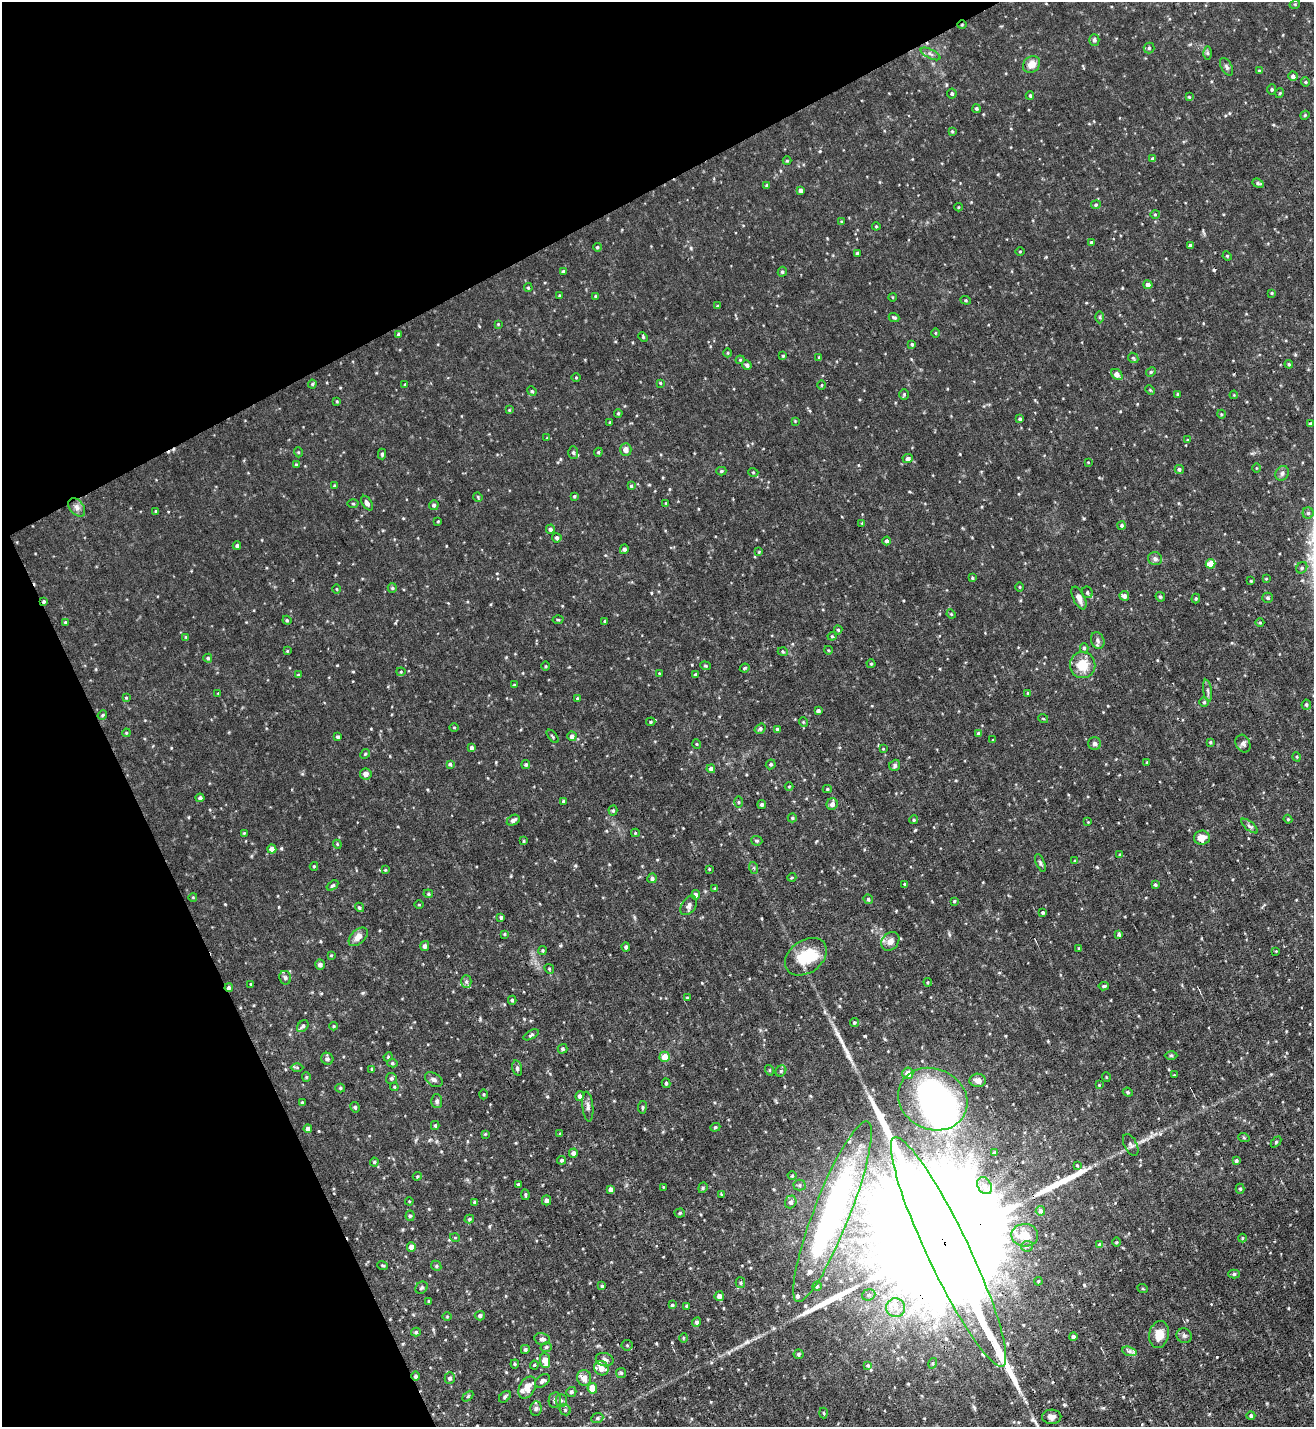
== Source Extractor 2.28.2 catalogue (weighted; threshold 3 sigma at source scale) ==
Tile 5 of 4 x 4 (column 1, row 2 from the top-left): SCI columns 151-1462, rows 2851-4275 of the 5686 x 5700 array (HDU 1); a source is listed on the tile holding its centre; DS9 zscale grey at full resolution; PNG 1316 x 1429 px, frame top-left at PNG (2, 2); each listed source drawn as its Kron ellipse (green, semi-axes under 4 px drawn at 4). Shown black and unused: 25% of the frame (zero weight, under 6 of 12 exposures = <1% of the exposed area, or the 3 px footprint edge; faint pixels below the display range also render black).
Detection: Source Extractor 2.28.2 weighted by HDU 2 'WHT'; one run over the whole footprint, this tile lists its part. Background 0.028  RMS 0.004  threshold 0.0166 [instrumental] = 3 sigma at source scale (4.09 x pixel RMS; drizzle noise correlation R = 1.36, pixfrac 0.8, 0.05/0.05 arcsec/px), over >= 5 px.
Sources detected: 399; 1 inside a brighter object's white glare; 1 cosmic-ray / hot-pixel residue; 2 long thin detections or spike segments (spike, bleed or trail) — neither listed nor drawn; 8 inside a brighter listed object's ellipse — not listed separately; the other 387 listed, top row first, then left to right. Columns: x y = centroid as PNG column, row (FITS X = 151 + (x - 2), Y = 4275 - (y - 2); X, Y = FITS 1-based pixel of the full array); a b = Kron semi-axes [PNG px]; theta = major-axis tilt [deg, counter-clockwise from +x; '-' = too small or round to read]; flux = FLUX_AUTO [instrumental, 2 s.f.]
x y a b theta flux
1295 4 5 3 - 0.35
962 25 5 3 - 0.36
1094 40 5 5 - 0.93
1149 48 5 5 - 0.58
1207 53 6 4 -89 0.58
930 54 11 4 -27 1
1032 64 9 7 40 3.4
1227 67 10 5 -61 0.93
1259 71 3 2 - 0.45
1293 76 5 4 - 1.3
1305 82 4 4 - 0.43
1272 90 5 4 - 0.52
952 93 5 5 - 0.75
1280 93 5 3 - 0.35
1030 96 4 3 - 0.54
1189 97 4 4 - 0.39
976 108 4 4 - 0.56
1305 115 5 3 - 0.39
952 131 4 3 - 0.4
1153 159 4 3 - 0.79
787 161 4 4 - 0.38
1258 183 6 4 -22 0.63
767 185 4 3 - 0.56
801 190 4 4 - 1.3
1096 205 5 4 - 0.52
958 207 4 3 - 0.32
1155 214 4 4 - 0.4
842 222 4 3 - 0.45
876 226 4 4 - 0.36
1091 243 4 3 - 0.95
1190 246 4 3 - 1
597 247 4 3 - 0.5
1020 251 4 3 - 0.32
858 253 4 4 - 0.94
1227 256 5 4 - 0.37
563 271 4 4 - 0.61
782 272 5 4 - 0.54
1148 285 4 4 - 1.6
528 288 4 3 - 0.44
1272 293 3 3 - 0.37
560 295 4 2 - 0.34
595 296 4 3 - 0.31
892 297 4 3 - 0.27
966 300 5 4 - 0.49
718 306 3 3 - 0.4
894 317 5 3 - 0.66
1100 317 6 4 -89 0.53
498 324 4 3 - 0.32
935 333 4 3 - 0.3
398 334 4 4 - 0.58
643 337 5 3 - 0.4
912 344 4 3 - 0.59
728 353 4 3 - 0.34
783 356 4 3 - 0.41
819 357 4 3 - 0.39
1133 358 6 4 -43 0.5
740 360 4 4 - 0.4
1289 364 4 3 - 0.4
747 365 5 4 - 0.99
1151 372 5 4 - 0.46
1117 374 6 4 -43 2.9
576 377 5 3 - 0.3
660 383 3 3 - 0.3
312 384 4 4 - 0.46
405 384 4 3 - 0.32
822 385 5 3 - 0.38
1150 390 5 3 - 0.38
532 391 5 4 - 0.44
904 394 5 4 - 0.48
1178 394 4 3 - 0.44
1234 395 4 3 - 0.31
337 401 4 3 - 0.33
509 410 4 4 - 0.32
618 413 4 3 - 0.51
1221 414 4 3 - 0.3
1020 419 4 4 - 0.66
795 421 4 3 - 0.31
610 422 3 3 - 0.4
1310 424 3 3 - 0.56
547 438 3 3 - 0.29
1187 440 4 2 - 0.24
626 450 6 5 - 1.9
298 452 5 3 - 0.34
598 452 4 4 - 0.49
573 453 6 5 - 0.75
382 454 5 4 - 0.73
908 458 5 4 - 1.3
1088 462 3 2 - 0.24
296 465 4 3 - 0.43
1256 468 4 3 - 0.3
1179 469 4 4 - 0.7
721 471 5 4 - 0.56
753 472 5 3 - 0.33
1282 473 8 6 58 1.1
334 486 4 3 - 0.37
631 486 4 4 - 0.49
574 496 4 3 - 0.46
478 497 5 3 - 0.41
367 503 8 4 -57 1
666 503 4 3 - 0.39
353 504 5 3 - 0.41
434 505 5 4 - 0.81
77 507 10 7 -50 1.7
156 511 3 3 - 0.53
1308 513 5 5 - 0.72
438 521 4 2 - 0.3
862 523 4 4 - 0.32
1122 525 4 4 - 0.59
550 529 5 4 - 0.87
557 538 5 4 - 1.2
887 541 4 4 - 0.94
237 546 4 4 - 0.73
624 549 5 4 - 0.86
759 552 4 3 - 0.32
1155 559 7 6 - 1.1
1210 564 5 4 - 5.8
1302 568 6 5 - 0.75
972 578 4 4 - 0.45
1266 579 3 2 - 0.29
1251 581 3 3 - 0.38
1020 587 4 3 - 0.34
392 588 5 4 - 0.45
337 589 5 3 - 0.34
1087 592 6 5 - 0.78
1124 596 5 5 - 1.4
1160 597 5 4 - 0.6
1079 598 12 5 -64 2.1
1196 598 5 4 - 0.46
1268 598 5 5 - 0.61
44 601 4 3 - 0.59
951 614 5 4 - 0.36
287 620 4 4 - 0.47
558 620 5 3 - 0.37
605 621 4 4 - 0.47
65 622 4 3 - 0.34
1260 622 4 3 - 0.35
838 630 4 4 - 0.52
832 636 4 4 - 0.4
186 637 4 3 - 0.34
1098 641 8 6 -69 1.1
1084 648 5 4 - 0.61
828 650 4 3 - 0.26
287 651 4 4 - 0.33
783 652 5 3 - 0.39
208 658 4 4 - 0.58
871 664 4 4 - 0.42
1083 665 13 12 - 7.2
546 666 4 3 - 0.34
705 666 5 4 - 0.47
745 668 5 3 - 0.41
401 672 4 4 - 0.39
659 673 4 2 - 0.23
695 674 4 3 - 0.48
298 675 3 3 - 0.44
514 685 3 3 - 0.39
1208 691 11 4 -81 0.86
218 693 4 3 - 0.27
1028 693 4 3 - 0.38
126 698 4 4 - 0.33
577 698 4 3 - 0.41
1204 702 4 4 - 0.49
1306 705 5 4 - 0.75
818 711 4 3 - 0.98
102 715 5 4 - 0.43
1043 718 5 3 - 0.32
651 722 5 4 - 0.43
803 722 5 3 - 0.31
454 727 4 3 - 0.31
760 729 6 4 34 0.69
777 729 4 4 - 0.72
126 733 4 3 - 0.35
979 733 4 3 - 0.57
552 736 8 3 -51 0.45
572 736 5 4 - 1.8
337 737 3 3 - 0.66
993 740 3 3 - 0.3
1210 742 4 4 - 0.41
697 744 5 3 - 0.3
1095 744 6 6 - 1.1
1243 744 9 7 -64 1.2
471 748 4 4 - 1
883 749 4 2 - 0.25
365 754 5 4 - 0.48
1297 757 5 3 - 0.38
1147 762 4 3 - 0.32
450 764 4 4 - 0.59
771 764 5 4 - 0.72
526 765 4 4 - 0.65
895 765 6 5 - 0.84
711 769 4 4 - 1.5
366 774 6 5 - 1.7
789 786 4 3 - 0.32
827 789 4 4 - 0.49
200 798 4 4 - 0.99
563 801 3 3 - 0.46
739 802 5 3 - 0.37
762 804 4 4 - 0.87
832 804 6 5 - 1.8
613 810 5 4 - 0.58
792 818 4 4 - 0.54
1288 819 4 4 - 0.4
513 820 7 5 30 1.4
914 820 4 4 - 0.49
1088 822 3 3 - 0.24
1250 826 10 3 -40 0.72
244 833 3 3 - 0.31
635 833 4 4 - 0.35
1202 838 8 7 - 3.4
524 841 4 3 - 0.36
757 841 5 5 - 0.54
337 844 4 3 - 0.36
272 849 4 4 - 2.5
1120 855 4 4 - 0.47
1075 861 4 4 - 0.38
1040 863 9 4 -67 0.74
314 866 4 4 - 0.35
754 868 6 4 -71 0.5
709 869 3 3 - 0.31
385 870 3 3 - 0.38
792 877 4 3 - 0.34
652 878 5 4 - 1
905 884 4 3 - 0.69
1155 885 4 3 - 0.52
332 886 6 4 35 0.58
715 888 4 4 - 0.41
428 894 5 4 - 0.5
696 895 4 4 - 1.5
193 897 4 3 - 0.29
868 899 5 4 - 0.6
954 901 3 3 - 0.41
419 905 4 3 - 0.28
689 905 11 7 56 1.4
359 907 5 4 - 0.59
1043 912 3 3 - 0.54
501 917 4 3 - 0.68
504 934 3 3 - 0.38
1119 935 4 4 - 0.83
358 937 11 7 42 2.4
890 941 10 8 49 2.5
425 946 5 4 - 1.1
626 947 4 4 - 0.92
1079 948 4 3 - 0.39
542 950 4 4 - 0.47
1276 951 3 2 - 0.24
331 955 3 3 - 0.33
806 957 23 16 36 13
320 965 5 5 - 1.4
549 969 5 4 - 0.43
285 978 7 6 - 0.83
466 981 6 5 - 0.92
928 982 4 4 - 0.4
251 984 3 3 - 0.31
1104 986 5 4 - 0.76
229 988 4 4 - 0.83
687 998 4 4 - 0.34
512 1000 4 3 - 0.61
854 1023 5 4 - 0.61
303 1026 7 5 48 0.84
333 1026 4 4 - 0.42
531 1035 8 4 28 0.66
563 1049 5 5 - 0.71
1171 1055 6 4 -1 0.48
388 1057 4 4 - 0.4
665 1057 5 5 - 4.6
327 1059 6 6 - 1
392 1063 5 4 - 0.56
297 1067 6 4 -1 0.5
517 1068 8 4 -76 0.88
372 1069 4 4 - 0.49
769 1070 5 3 - 0.34
781 1071 6 5 - 0.56
908 1073 5 5 - 3.1
1174 1075 2 2 - 0.22
306 1077 4 4 - 0.4
1106 1077 5 3 - 0.28
391 1078 5 5 - 0.75
434 1080 10 6 -31 1.1
978 1080 8 6 -2 2.3
666 1083 4 4 - 0.65
1099 1085 3 3 - 0.26
394 1087 4 3 - 0.36
340 1088 5 4 - 0.55
1128 1092 5 4 - 0.52
484 1094 5 3 - 0.39
579 1096 5 4 - 1.1
933 1099 35 30 -25 100
437 1101 7 5 -87 0.97
302 1102 4 3 - 0.44
355 1107 5 4 - 0.72
588 1107 15 5 -85 1.4
642 1107 6 3 82 0.43
435 1125 4 3 - 0.52
715 1127 5 4 - 0.48
308 1129 4 4 - 1.4
560 1133 4 3 - 0.34
485 1134 3 3 - 0.31
1244 1138 6 3 -19 0.4
1276 1142 6 4 47 0.5
1131 1145 12 6 -62 1.1
573 1153 5 4 - 1.5
995 1153 4 3 - 0.91
562 1160 4 4 - 0.62
1236 1161 4 3 - 0.76
374 1162 4 4 - 0.43
1077 1165 4 3 - 0.34
417 1176 4 3 - 0.42
792 1176 4 3 - 0.38
518 1185 3 3 - 0.62
799 1185 6 5 - 0.68
985 1186 9 6 -58 1.8
663 1187 3 2 - 0.27
703 1188 5 4 - 0.54
610 1189 4 4 - 1.5
1240 1189 5 4 - 0.54
721 1194 4 3 - 0.32
525 1195 5 3 - 0.52
546 1200 5 4 - 1.2
409 1201 4 3 - 0.3
475 1202 4 3 - 0.85
791 1202 6 5 - 1.2
1040 1211 5 4 - 1.1
832 1212 97 18 69 93
680 1213 5 4 - 0.55
410 1216 5 4 - 0.65
469 1219 5 4 - 0.65
1025 1235 13 11 -3 6
455 1238 5 3 - 0.3
1242 1238 4 3 - 0.33
1116 1242 4 3 - 0.36
1100 1245 4 4 - 1.5
1027 1246 6 5 - 0.73
411 1247 4 4 - 2.2
948 1252 127 21 -65 71000
383 1265 5 3 - 0.43
436 1266 5 4 - 0.59
1234 1274 5 4 - 0.74
1038 1281 4 3 - 0.4
740 1283 5 4 - 0.54
602 1286 4 4 - 0.55
817 1286 4 4 - 0.49
421 1288 7 5 43 0.7
1143 1289 5 3 - 0.36
869 1295 7 5 20 0.91
719 1296 5 4 - 2.2
429 1301 4 4 - 0.41
672 1305 4 3 - 0.62
687 1306 4 3 - 0.7
895 1308 9 9 - 3.2
447 1316 5 3 - 0.33
480 1316 5 5 - 0.91
697 1322 5 4 - 0.83
416 1332 5 4 - 0.6
1159 1334 13 10 78 4.7
1073 1336 4 4 - 0.93
1184 1336 8 7 - 0.97
683 1338 5 3 - 0.35
542 1339 8 6 -12 1.1
627 1345 5 5 - 0.63
546 1347 6 4 17 0.73
525 1349 4 4 - 0.8
1129 1351 7 4 -18 1
798 1354 5 5 - 0.64
605 1360 9 6 -14 1.4
545 1361 7 5 -82 5
933 1363 5 3 - 0.43
515 1364 4 4 - 0.41
534 1365 4 4 - 0.46
868 1365 4 3 - 0.45
601 1368 7 7 - 3.3
621 1373 5 5 - 0.54
415 1376 4 4 - 0.82
450 1378 6 5 - 0.99
584 1378 8 7 - 2.5
542 1381 8 5 37 1.1
527 1388 12 7 62 4.6
592 1388 5 4 - 4.8
571 1392 5 5 - 0.66
468 1396 6 4 45 0.5
505 1397 7 4 44 0.76
555 1400 7 6 - 1.1
561 1400 6 5 - 0.92
536 1409 7 5 88 0.88
565 1410 6 5 - 0.69
824 1413 5 3 - 0.38
1251 1416 4 4 - 0.79
1052 1417 10 7 2 1.6
597 1418 6 5 - 0.66
Overlapping masked pixels (flux is a lower limit): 5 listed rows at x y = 962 25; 44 601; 229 988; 948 1252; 415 1376
Isophote crosses this tile's border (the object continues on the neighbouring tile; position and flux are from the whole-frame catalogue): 1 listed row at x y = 948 1252